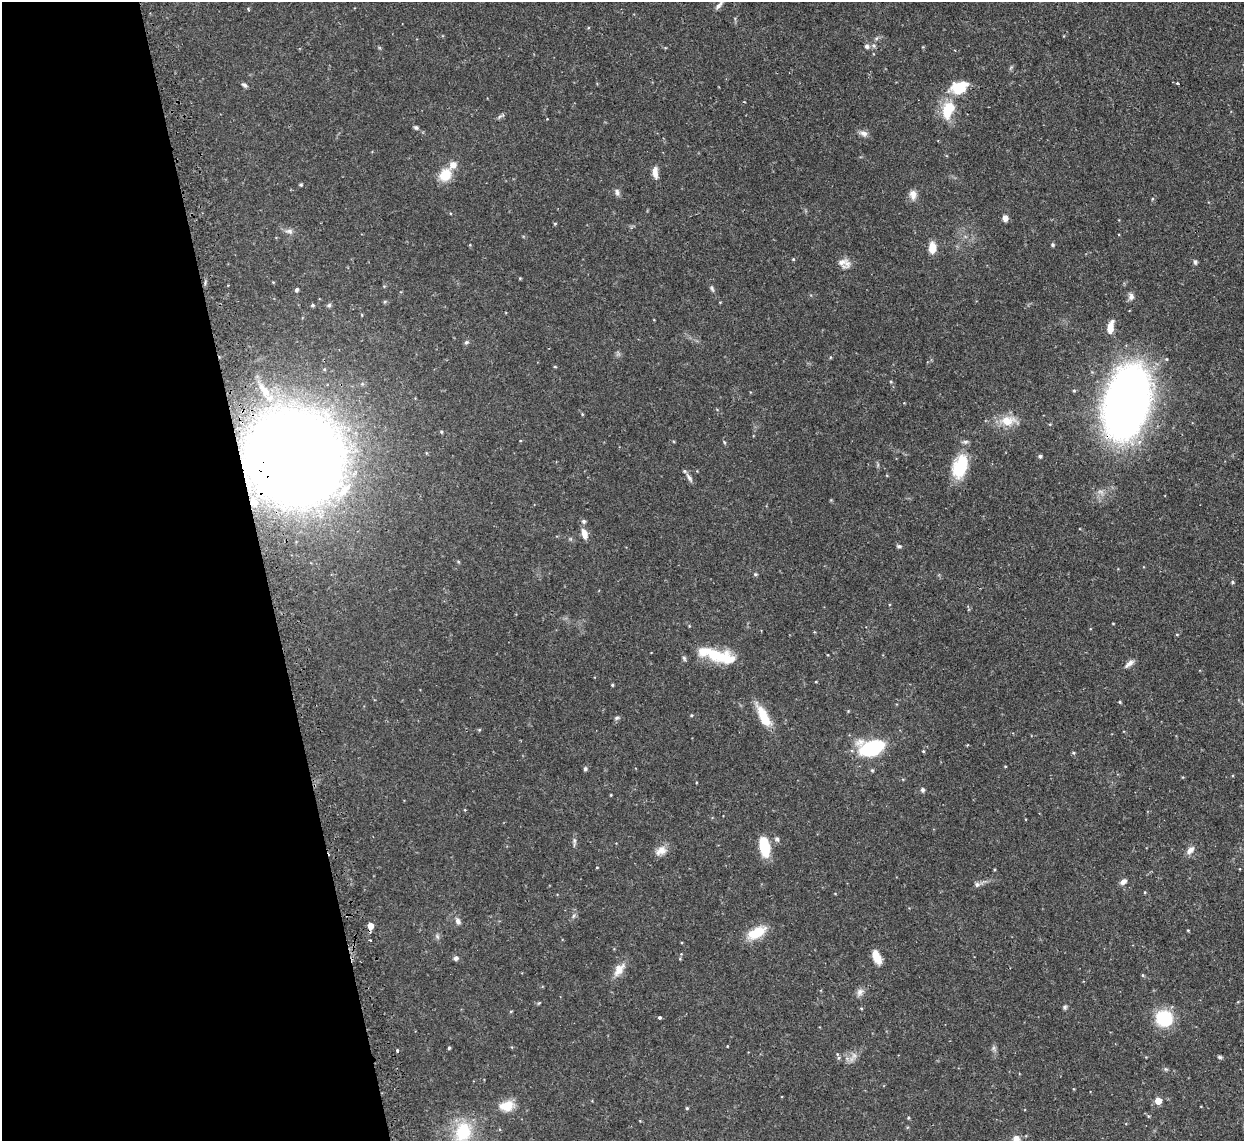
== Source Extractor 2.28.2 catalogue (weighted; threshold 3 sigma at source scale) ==
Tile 5 of 4 x 4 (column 1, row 2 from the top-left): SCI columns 4-1245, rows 2423-3561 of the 5000 x 4970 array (HDU 1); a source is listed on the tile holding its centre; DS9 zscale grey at full resolution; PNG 1246 x 1143 px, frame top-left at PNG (2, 2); no overlay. Shown black and unused: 21% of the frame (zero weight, under 2 of 3 exposures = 2% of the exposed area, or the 3 px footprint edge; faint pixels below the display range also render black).
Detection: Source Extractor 2.28.2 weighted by HDU 2 'WHT'; one run over the whole footprint, this tile lists its part. Background 0.0761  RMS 0.0042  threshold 0.019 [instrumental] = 3 sigma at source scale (4.5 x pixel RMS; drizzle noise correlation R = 1.50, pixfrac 1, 0.05/0.05 arcsec/px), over >= 5 px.
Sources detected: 107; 1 too faint to see at this stretch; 1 inside a brighter object's white glare — not listed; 3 inside a brighter listed object's ellipse — not listed separately; the other 102 listed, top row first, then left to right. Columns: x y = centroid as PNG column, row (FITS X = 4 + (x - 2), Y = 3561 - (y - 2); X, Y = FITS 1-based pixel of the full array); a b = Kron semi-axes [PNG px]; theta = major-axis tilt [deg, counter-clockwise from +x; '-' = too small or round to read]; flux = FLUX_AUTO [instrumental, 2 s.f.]
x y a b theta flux
719 4 19 5 53 2.2
248 9 5 3 - 0.35
877 38 6 4 70 0.64
867 46 8 6 -28 1.3
1177 83 3 3 - 0.47
244 85 9 4 -28 0.88
959 88 20 14 24 12
948 110 25 16 73 11
501 116 12 3 25 0.86
416 128 6 5 - 0.79
863 133 10 7 -22 2
655 172 15 7 -85 2.9
445 175 13 11 55 9.4
301 185 4 4 - 0.59
617 192 10 6 -82 1.3
913 194 11 8 -86 2.9
1005 218 7 6 - 2.1
555 224 5 3 - 0.39
289 231 11 7 -8 1.8
1052 245 5 5 - 0.59
932 248 13 8 88 4.7
793 259 4 3 - 0.37
1195 262 7 5 -81 0.78
844 263 17 11 -21 3.3
520 278 4 3 - 0.36
712 289 9 4 -64 0.81
297 290 5 4 - 0.81
1131 297 9 7 -80 1.8
312 305 5 4 - 0.64
329 305 5 5 - 0.74
362 315 4 3 - 0.31
1110 328 13 6 85 4.1
466 342 6 5 - 0.75
555 367 5 3 - 0.39
264 390 26 10 -53 7.8
1074 391 5 4 - 0.5
1126 403 40 24 76 460
1008 421 22 13 3 7.4
441 432 5 4 - 0.53
724 442 6 3 -71 0.45
1040 456 4 4 - 0.85
294 458 53 45 -50 1300
960 467 27 16 72 17
689 478 15 5 -55 1.6
254 502 9 5 -68 1.6
583 521 6 6 - 0.9
584 534 12 6 -75 3.2
899 546 6 5 - 0.74
755 574 5 4 - 0.57
1233 582 5 4 - 0.57
1113 623 4 2 - 0.26
1177 634 5 3 - 0.35
722 657 36 17 -10 14
684 658 7 5 -62 0.89
1129 663 14 6 37 2
612 685 4 3 - 0.47
1120 702 4 3 - 0.42
691 715 4 3 - 0.44
764 717 27 10 -63 9.9
617 718 7 5 21 0.76
479 730 4 4 - 0.46
872 748 18 11 13 42
923 751 4 4 - 0.4
585 769 5 5 - 0.72
923 790 6 6 - 0.85
611 795 4 3 - 0.33
777 839 6 6 - 0.97
574 841 7 5 -72 0.88
764 846 19 9 -80 14
1190 850 12 7 46 2.3
661 851 16 10 33 3.5
597 867 3 2 - 0.3
1123 882 8 6 34 1.8
977 885 7 6 - 1.1
573 916 6 4 71 0.72
458 921 9 6 -58 1.5
370 926 5 5 - 4.2
1188 930 4 3 - 0.31
756 933 24 11 25 9.5
437 936 6 5 - 0.79
877 957 16 8 -65 5.1
456 958 6 5 - 1.2
618 971 23 9 48 4.5
1143 975 4 4 - 0.48
860 992 11 8 68 1.9
1065 1007 6 5 - 0.75
659 1017 3 3 - 1
1164 1018 15 14 - 21
449 1048 4 3 - 0.5
993 1048 7 5 90 0.94
397 1051 3 3 - 1.2
1220 1057 6 4 -21 0.63
839 1058 7 4 89 0.79
1166 1069 5 5 - 0.63
1158 1101 5 5 - 5.7
507 1106 18 12 12 6.7
687 1108 5 4 - 0.48
1148 1116 5 3 - 0.44
908 1118 4 4 - 0.43
640 1121 5 3 - 0.32
463 1132 29 23 71 19
1016 1139 9 8 - 2.7
Overlapping masked pixels (flux is a lower limit): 2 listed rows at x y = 1126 403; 294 458
Isophote crosses this tile's border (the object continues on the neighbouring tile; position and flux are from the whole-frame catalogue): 2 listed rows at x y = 719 4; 1016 1139